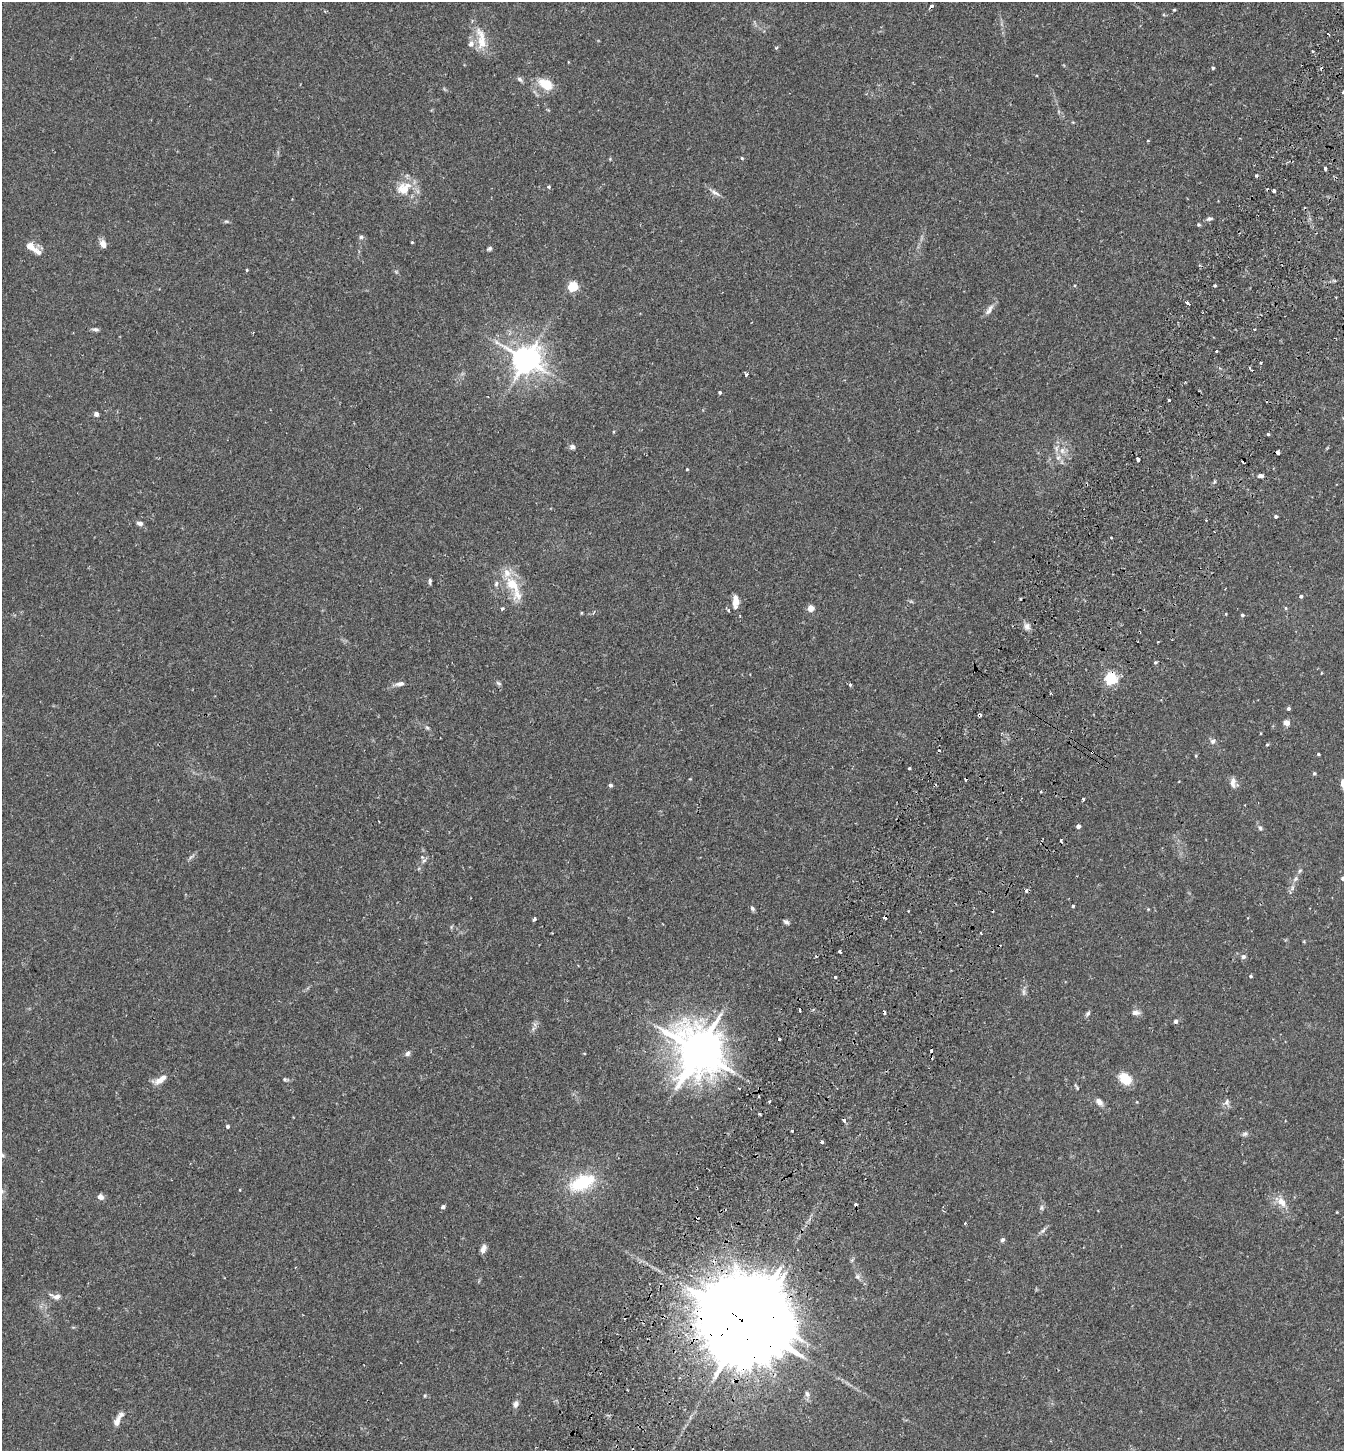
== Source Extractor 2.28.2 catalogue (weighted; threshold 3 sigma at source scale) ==
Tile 10 of 4 x 4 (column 2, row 3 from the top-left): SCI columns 1541-2882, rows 1481-2929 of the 5900 x 5859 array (HDU 1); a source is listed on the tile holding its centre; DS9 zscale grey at full resolution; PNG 1346 x 1453 px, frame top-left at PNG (2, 2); no overlay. Shown black and unused: <1% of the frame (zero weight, under 2 of 3 exposures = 3% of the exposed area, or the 3 px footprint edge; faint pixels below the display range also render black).
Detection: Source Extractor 2.28.2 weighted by HDU 2 'WHT'; one run over the whole footprint, this tile lists its part. Background 0.0281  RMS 0.0045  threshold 0.0201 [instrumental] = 3 sigma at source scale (4.5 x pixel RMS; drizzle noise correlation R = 1.50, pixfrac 1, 0.05/0.05 arcsec/px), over >= 5 px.
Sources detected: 153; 1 inside a brighter object's white glare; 10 cosmic-ray / hot-pixel residue — not listed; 2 inside a brighter listed object's ellipse — not listed separately; the other 140 listed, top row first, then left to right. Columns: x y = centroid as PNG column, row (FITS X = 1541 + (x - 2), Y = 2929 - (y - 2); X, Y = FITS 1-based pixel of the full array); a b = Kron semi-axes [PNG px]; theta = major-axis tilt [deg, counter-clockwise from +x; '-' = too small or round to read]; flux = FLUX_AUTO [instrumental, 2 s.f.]
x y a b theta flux
931 6 4 3 - 1.2
1174 10 3 3 - 0.43
481 39 35 11 -80 7.9
471 44 8 7 - 2
1213 68 4 3 - 0.6
520 79 7 6 - 1.1
546 84 18 12 -34 8.3
1343 92 3 3 - 0.69
1148 141 3 3 - 0.5
742 158 4 3 - 0.5
1325 168 3 3 - 2
1256 175 4 4 - 0.59
549 187 4 4 - 0.58
404 188 21 15 37 8.5
1274 191 3 3 - 2.2
715 193 16 5 -28 1.8
1209 219 8 5 11 1
226 221 6 3 -18 0.58
1198 225 4 4 - 0.53
361 237 6 5 - 0.88
412 242 3 3 - 0.39
103 244 9 7 -73 2.7
30 246 7 6 - 4.1
489 249 7 5 33 0.8
37 251 18 8 -36 2.9
247 270 3 3 - 0.38
1215 286 3 3 - 0.54
573 287 5 5 - 30
1336 297 3 2 - 0.42
1188 303 5 3 - 3.5
989 310 16 7 56 2.3
96 329 8 5 -12 1
1254 329 3 3 - 0.67
253 332 3 2 - 0.31
1216 351 3 2 - 0.44
526 360 9 8 - 600
1261 363 3 3 - 0.77
746 374 3 3 - 1.8
720 392 3 3 - 0.62
1168 400 3 3 - 1.2
96 414 4 4 - 2.3
1268 434 3 3 - 1
572 447 6 6 - 1.4
1062 451 9 7 77 2.3
1278 452 4 3 - 3.3
1138 459 4 3 - 2.9
687 469 3 3 - 0.38
1261 476 6 4 2 1.2
1276 516 3 3 - 0.85
140 523 8 5 -9 1.3
507 573 13 10 -80 4.3
430 581 7 4 86 0.81
496 583 8 5 64 0.97
512 584 12 8 -46 8.6
517 595 18 13 -79 5.6
1301 596 4 4 - 0.82
735 601 16 7 -90 3.4
502 608 4 3 - 0.72
811 608 4 4 - 5.6
1286 608 5 3 - 0.44
728 610 3 3 - 0.79
1242 615 4 4 - 0.81
1027 626 9 7 -71 1.9
1155 662 5 3 - 0.56
1321 673 4 2 - 0.29
1111 678 5 5 - 58
498 683 8 4 -27 0.75
400 684 12 6 10 1.8
850 684 4 4 - 0.58
1288 708 4 4 - 0.82
1287 723 6 5 - 2.9
427 727 6 4 -2 0.59
1213 741 7 7 - 1.2
1267 745 4 4 - 0.5
1092 752 3 2 - 0.65
1318 754 3 3 - 0.55
909 768 3 2 - 0.46
1314 773 4 4 - 0.66
1233 783 13 6 -85 2.2
1343 783 12 7 -79 2.6
610 785 4 4 - 1
1040 792 3 2 - 0.66
1083 799 3 2 - 0.84
379 822 3 2 - 0.32
1078 826 4 4 - 1.8
1260 828 5 5 - 0.75
424 860 7 4 19 0.86
1343 878 5 4 - 1.5
1295 879 9 4 54 1.2
1026 891 4 4 - 1.2
1073 906 3 3 - 0.59
752 908 7 5 -57 0.84
1148 909 4 4 - 0.35
534 919 4 3 - 1.4
786 922 7 4 -36 1
981 933 3 2 - 0.76
839 951 3 3 - 0.89
1243 956 6 5 - 1.2
1251 976 4 4 - 0.59
835 977 3 3 - 1.2
1024 992 7 4 -89 0.97
1136 1013 11 6 -3 1.7
1088 1014 8 5 50 0.89
1176 1021 4 4 - 1.3
779 1039 3 3 - 1.2
698 1051 14 13 - 1700
407 1053 8 6 47 1.1
285 1079 6 4 -17 0.68
1125 1079 12 8 -41 10
160 1080 16 7 36 3.9
1077 1087 10 3 -60 0.6
739 1088 3 2 - 0.67
769 1102 3 3 - 1.5
1099 1102 10 6 -50 2
1137 1102 4 3 - 0.31
1227 1102 8 7 - 1.5
759 1114 3 2 - 0.49
844 1121 4 3 - 3
227 1126 4 4 - 0.85
792 1131 3 3 - 0.84
1245 1134 8 6 17 0.94
822 1142 3 3 - 1.5
2 1155 6 5 - 0.9
582 1183 26 14 23 23
240 1190 3 2 - 0.29
100 1197 7 6 - 2
1281 1202 15 9 -53 4.4
443 1207 4 4 - 1.3
1041 1208 8 5 85 0.92
1337 1212 3 2 - 0.31
1043 1231 10 4 39 1.1
1002 1240 6 5 - 0.91
483 1249 9 6 66 2.1
858 1277 8 7 - 1.2
56 1297 12 7 -8 2.5
751 1326 33 18 -33 9200
807 1394 9 6 -70 1.5
425 1396 5 4 - 0.49
516 1404 8 6 70 1.6
117 1422 14 7 68 2.7
Overlapping masked pixels (flux is a lower limit): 4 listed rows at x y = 931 6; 1278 452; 1092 752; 751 1326
Isophote crosses this tile's border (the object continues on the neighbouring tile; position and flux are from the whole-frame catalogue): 4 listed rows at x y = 1343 92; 1343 783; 1343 878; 2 1155